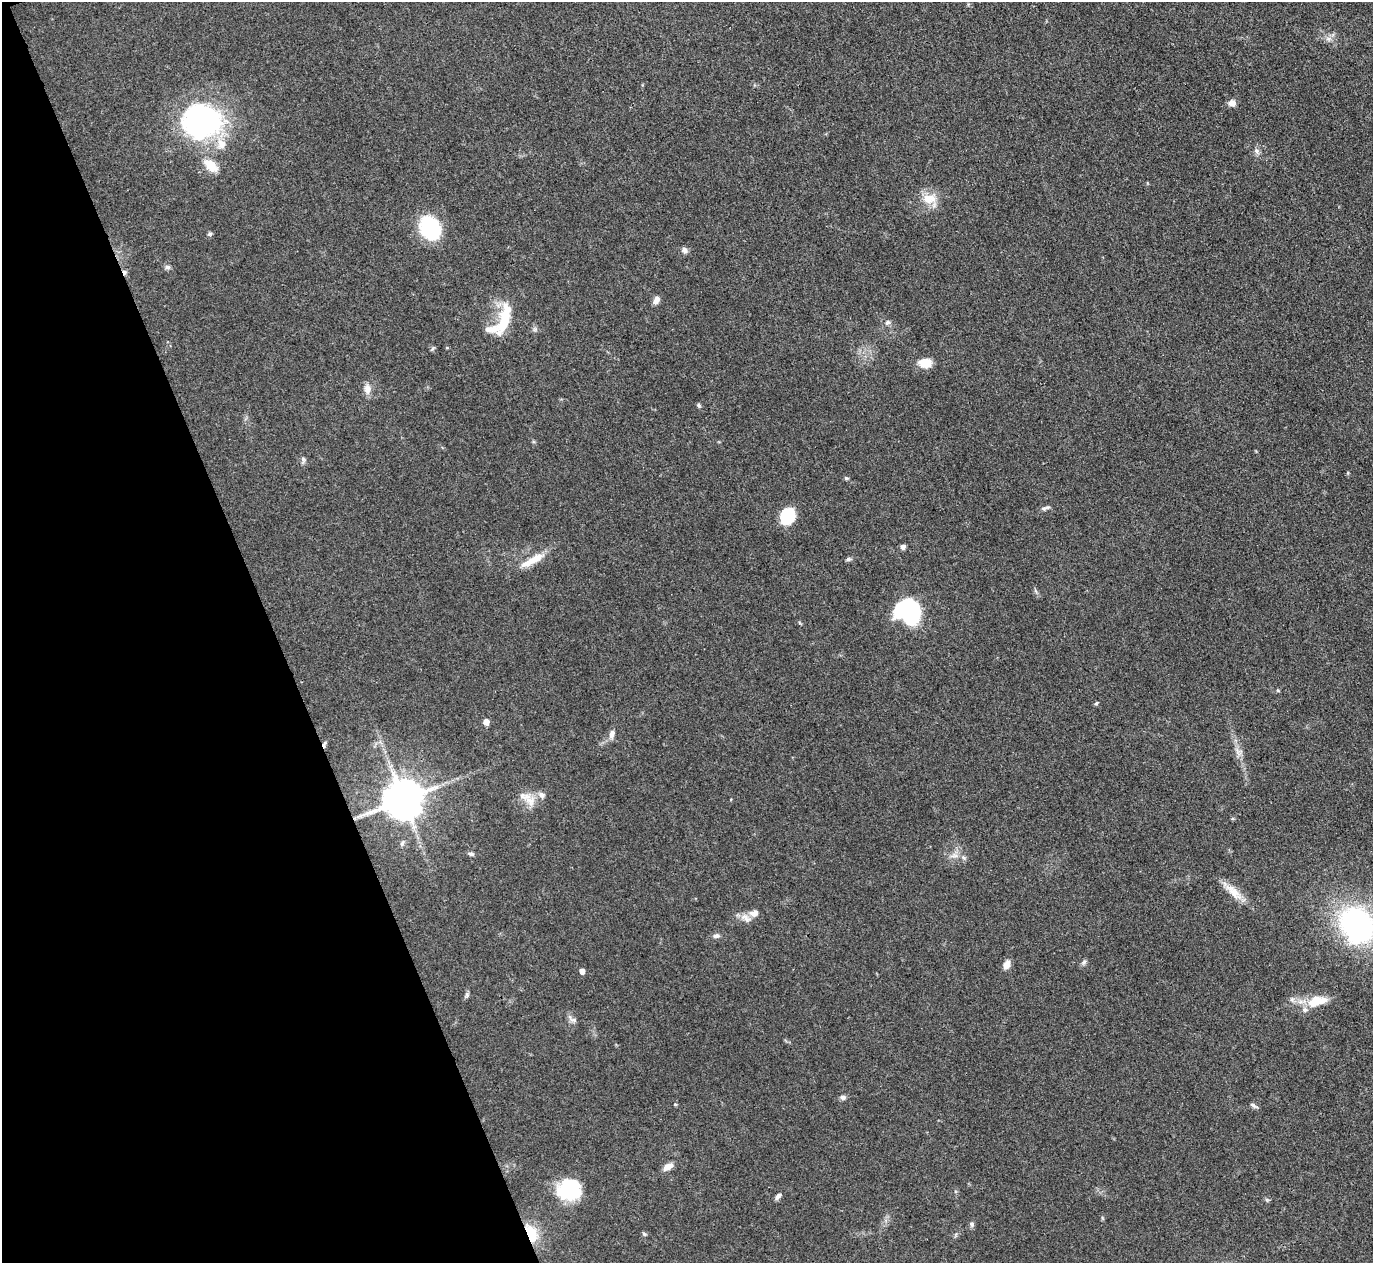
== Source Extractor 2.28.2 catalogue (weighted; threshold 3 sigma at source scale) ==
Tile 5 of 4 x 4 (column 1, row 2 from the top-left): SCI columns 3-1373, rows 2673-3933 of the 5487 x 5475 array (HDU 1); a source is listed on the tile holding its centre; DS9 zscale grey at full resolution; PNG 1375 x 1265 px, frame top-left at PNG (2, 2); no overlay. Shown black and unused: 20% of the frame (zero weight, under 3 of 4 exposures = <1% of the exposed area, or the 3 px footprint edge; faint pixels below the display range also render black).
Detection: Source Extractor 2.28.2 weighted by HDU 2 'WHT'; one run over the whole footprint, this tile lists its part. Background 0.0712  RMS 0.0053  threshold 0.0238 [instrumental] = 3 sigma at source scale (4.5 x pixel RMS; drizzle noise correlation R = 1.50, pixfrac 1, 0.05/0.05 arcsec/px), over >= 5 px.
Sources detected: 68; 2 inside a brighter object's white glare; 1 cosmic-ray / hot-pixel residue — not listed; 4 inside a brighter listed object's ellipse — not listed separately; the other 61 listed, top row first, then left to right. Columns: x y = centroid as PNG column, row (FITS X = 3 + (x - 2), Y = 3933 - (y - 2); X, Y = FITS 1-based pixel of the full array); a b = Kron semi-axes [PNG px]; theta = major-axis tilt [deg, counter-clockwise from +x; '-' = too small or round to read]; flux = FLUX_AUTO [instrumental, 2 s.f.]
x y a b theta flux
1328 39 9 7 0 2.2
1232 103 9 8 - 3.1
202 121 39 32 -4 130
1256 151 8 7 - 1.9
211 165 19 10 -43 10
929 199 22 13 6 9.2
430 228 15 12 -59 80
210 234 6 5 - 0.97
685 250 8 6 -55 1.9
168 267 7 6 - 1.4
656 300 10 6 64 3.1
504 320 42 12 75 20
887 322 8 7 - 1.5
535 329 6 5 - 1
447 348 5 3 - 0.47
432 349 6 4 71 0.77
925 363 15 11 -4 7.1
367 389 13 9 -87 4
698 405 6 5 - 0.96
303 459 9 6 -83 1.4
1348 473 5 3 - 0.5
846 478 6 5 - 0.79
1044 508 8 6 29 1.3
787 516 16 14 67 18
903 547 6 5 - 1.8
848 559 8 5 8 1.2
533 560 37 9 28 9.7
911 612 22 18 39 67
1278 690 5 4 - 0.6
1096 703 6 4 65 0.69
486 722 5 5 - 4.6
612 734 12 7 77 2.9
324 744 9 4 76 1.3
1239 752 12 9 -27 2.8
541 795 10 8 -26 2.6
403 799 11 10 - 1900
530 801 24 13 -57 7.5
402 843 9 5 66 1.2
471 854 9 5 -12 1.3
954 855 14 6 4 3.3
1233 891 34 10 -43 8.6
746 918 16 9 -36 4
1357 925 31 26 -52 130
716 936 9 6 10 1.7
1084 962 9 5 65 1.3
1007 965 9 7 70 4.2
582 971 5 4 - 3.1
467 995 8 5 52 1.1
1317 1001 29 13 14 13
572 1019 15 6 -35 2.1
843 1097 8 6 -2 1.6
675 1104 4 4 - 0.6
1253 1105 10 5 -30 1.4
668 1167 12 7 33 4.1
569 1189 26 24 -3 32
778 1196 9 5 53 1.8
1267 1200 6 4 -71 0.74
1102 1218 6 3 -71 0.59
972 1224 8 6 79 1.2
531 1233 18 10 -66 18
644 1234 6 5 - 0.85
Overlapping masked pixels (flux is a lower limit): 2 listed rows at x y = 324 744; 531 1233
Isophote crosses this tile's border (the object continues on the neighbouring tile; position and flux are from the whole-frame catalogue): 1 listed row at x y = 1357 925